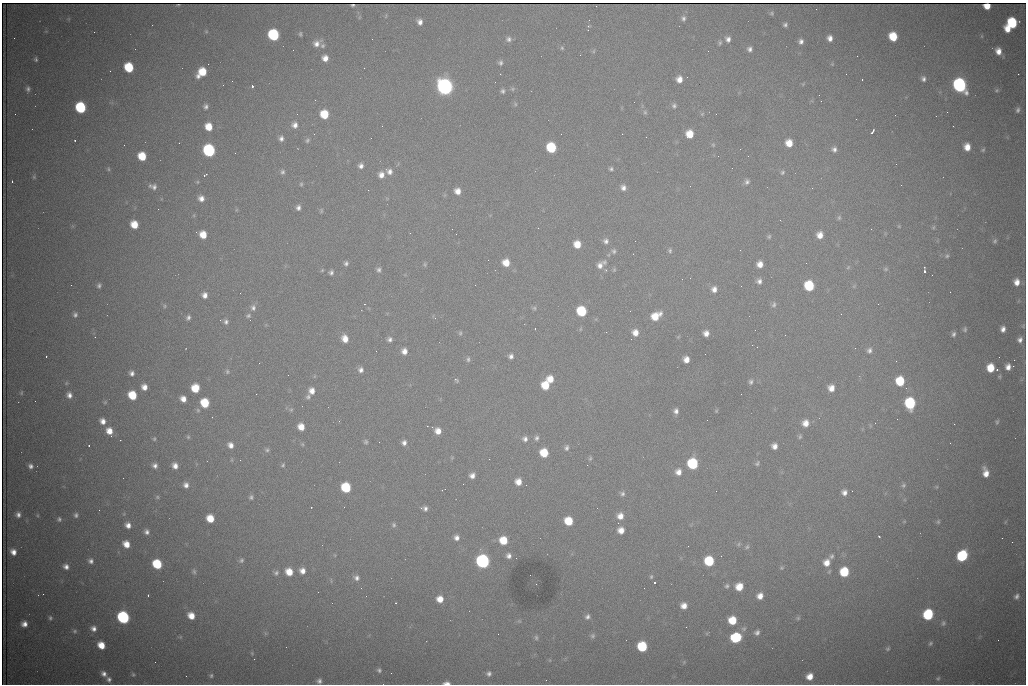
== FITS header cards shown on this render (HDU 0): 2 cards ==
NAXIS1  =                 1024 /fastest changing axis
NAXIS2  =                  682 /next to fastest changing axis

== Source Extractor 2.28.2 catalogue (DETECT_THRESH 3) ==
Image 1024 x 682 px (HDU 0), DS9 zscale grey, 1 PNG px = 1 image px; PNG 1028 x 686 px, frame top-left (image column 1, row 682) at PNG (2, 3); no overlay
Background 2680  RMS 32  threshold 96.5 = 3 sigma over >= 5 px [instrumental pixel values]
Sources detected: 353; all 353 listed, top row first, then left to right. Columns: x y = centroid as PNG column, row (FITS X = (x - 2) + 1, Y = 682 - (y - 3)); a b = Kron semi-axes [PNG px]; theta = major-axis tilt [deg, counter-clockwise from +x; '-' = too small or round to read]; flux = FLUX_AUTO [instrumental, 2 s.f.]
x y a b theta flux
353 5 4 2 - 3.2e+03
987 6 6 5 - 3.3e+04
772 13 6 5 - 3.7e+03
386 16 8 3 77 2.8e+03
360 17 6 3 70 2.3e+03
683 18 7 6 - 6.2e+03
420 22 6 5 - 1.1e+04
1012 23 8 8 - 1.4e+05
785 25 4 4 - 5.2e+03
588 26 5 4 - 2.4e+03
1008 29 6 5 - 2.6e+04
94 32 2 2 - 1.3e+03
206 32 5 3 - 2.2e+03
300 34 4 3 - 3.3e+03
273 35 7 7 - 2.3e+05
982 36 6 3 72 2.2e+03
893 37 7 6 - 6.3e+04
14 38 2 2 - 1.3e+03
830 38 6 5 - 1.2e+04
372 39 2 2 - 1.2e+03
509 39 8 7 - 7.9e+03
728 39 6 6 - 9.0e+03
801 41 5 5 - 8.0e+03
317 43 10 7 32 1.4e+04
720 43 7 4 73 3.9e+03
322 45 6 6 - 4.8e+03
562 48 5 5 - 3.4e+03
750 49 5 5 - 7.3e+03
594 51 6 4 88 3.2e+03
998 51 7 6 - 2.0e+04
857 56 2 2 - 2.0e+03
325 58 6 6 - 1.7e+04
36 59 5 4 - 3.7e+03
500 63 6 6 - 5.8e+03
208 64 2 2 - 2.8e+03
832 64 4 4 - 2.4e+03
129 67 7 6 - 9.3e+04
202 72 9 6 45 5.8e+04
1018 74 2 2 - 1.5e+04
687 77 2 2 - 1.1e+03
679 79 6 6 - 1.7e+04
862 79 3 2 - 5.8e+03
923 79 6 5 - 6.8e+03
803 84 4 4 - 2.2e+03
960 85 9 7 -64 5.6e+05
252 86 3 3 - 9.3e+04
445 87 8 7 - 1.2e+06
28 89 7 5 -87 6.3e+03
512 89 7 5 0 4.0e+03
997 90 7 5 16 3.9e+03
503 91 6 5 - 5.3e+03
315 100 2 2 - 1.1e+03
821 101 2 2 - 1.5e+03
515 104 5 5 - 3.0e+03
206 106 6 6 - 6.7e+03
674 106 6 6 - 5.6e+03
81 107 7 7 - 1.8e+05
1018 110 8 6 73 7.3e+03
645 112 6 6 - 4.2e+03
947 112 2 2 - 3.3e+03
297 114 3 2 - 2.5e+03
324 114 7 6 - 6.5e+04
702 114 6 4 44 2.9e+03
295 125 8 8 - 1.2e+04
382 126 2 2 - 2.0e+03
953 126 2 2 - 1.0e+03
209 127 7 6 - 3.7e+04
872 131 5 3 - 7.3e+03
622 134 2 2 - 2.8e+03
690 134 7 6 - 3.8e+04
281 139 7 6 - 8.3e+03
75 140 3 2 - 1.9e+03
307 140 7 6 - 4.7e+03
179 143 2 2 - 4.0e+03
789 143 7 6 - 3.0e+04
124 145 2 2 - 1.7e+03
713 145 6 5 - 3.3e+03
551 147 7 7 - 1.3e+05
967 147 7 6 - 2.4e+04
740 149 3 2 - 2.8e+03
834 149 7 7 - 8.3e+03
209 150 7 7 - 3.5e+05
983 150 6 4 39 2.9e+03
235 153 2 2 - 1.4e+03
142 156 7 6 - 5.7e+04
361 166 6 6 - 8.9e+03
108 169 5 4 - 2.8e+03
611 169 5 4 - 4.5e+03
389 171 9 8 - 1.3e+04
282 172 6 5 - 5.3e+03
782 172 7 6 - 4.8e+03
205 175 5 3 - 2.5e+03
381 175 7 7 - 1.5e+04
34 177 6 5 - 3.6e+03
12 181 3 2 - 1.7e+03
197 182 5 4 - 2.4e+03
747 182 7 6 - 6.9e+03
301 184 5 4 - 2.9e+03
901 185 3 2 - 1.7e+03
153 187 9 6 -17 9.2e+03
623 188 7 6 - 1.0e+04
812 188 3 2 - 3.2e+03
368 190 2 2 - 8.7e+03
457 191 7 6 - 1.8e+04
201 198 7 7 - 1.4e+04
298 208 5 4 - 7.4e+03
321 211 6 4 -90 2.8e+03
194 215 6 4 72 2.4e+03
839 218 7 5 75 4.4e+03
780 220 3 2 - 2.4e+03
134 224 7 6 - 3.8e+04
899 226 4 4 - 2.2e+03
933 227 6 5 - 3.1e+03
410 233 2 2 - 9.8e+02
203 235 7 6 - 3.5e+04
820 235 7 6 - 2.0e+04
769 236 6 5 - 3.7e+03
606 241 7 7 - 8.4e+03
995 241 6 5 - 4.2e+03
577 244 7 6 - 3.1e+04
740 250 2 2 - 1.1e+03
614 251 7 6 - 5.9e+03
670 251 7 6 - 4.6e+03
947 256 6 6 - 4.0e+03
488 260 2 2 - 1.9e+03
604 262 8 7 - 7.1e+03
346 263 6 5 - 6.2e+03
506 263 7 7 - 3.1e+04
806 263 2 2 - 1.2e+03
425 264 6 5 - 3.1e+03
760 264 6 6 - 1.8e+04
600 265 10 8 64 1.4e+04
848 267 7 4 46 3.1e+03
924 267 3 2 - 1.8e+03
886 269 7 5 26 3.9e+03
322 270 5 4 - 2.5e+03
379 270 7 6 - 6.6e+03
606 270 4 4 - 3.3e+03
614 270 6 5 - 3.2e+03
925 271 3 3 - 7.6e+03
331 272 5 5 - 6.3e+03
932 275 2 2 - 1.1e+03
759 281 7 6 - 9.3e+03
1017 282 8 7 - 1.9e+04
71 285 2 2 - 6.9e+03
99 285 6 5 - 5.5e+03
809 286 7 7 - 1.2e+05
854 286 6 4 72 2.8e+03
714 289 8 7 - 1.4e+04
950 292 2 2 - 1.0e+03
205 295 6 6 - 1.3e+04
364 304 3 2 - 1.3e+03
774 304 9 7 83 7.3e+03
878 304 2 2 - 1.2e+03
164 306 7 5 -49 4.2e+03
253 308 8 7 - 8.7e+03
534 308 6 5 - 3.9e+03
581 311 7 7 - 1.2e+05
841 314 3 2 - 2.6e+03
75 315 6 6 - 6.1e+03
248 316 7 5 33 4.4e+03
656 316 10 7 33 4.4e+04
188 318 6 5 - 6.5e+03
226 322 8 6 -84 7.6e+03
535 328 2 2 - 1.4e+03
965 329 7 6 - 4.6e+03
1003 329 6 5 - 1.1e+04
755 330 2 2 - 1.5e+03
460 333 6 4 89 3.5e+03
635 333 7 7 - 1.9e+04
706 333 6 5 - 1.4e+04
953 334 6 4 74 5.5e+03
95 337 2 2 - 1.0e+03
345 339 8 6 -67 2.2e+04
390 339 6 6 - 7.2e+03
1020 340 7 6 - 9.9e+03
752 345 2 2 - 4.3e+03
869 350 8 7 - 7.7e+03
404 351 6 6 - 1.5e+04
511 356 6 6 - 8.1e+03
46 357 3 2 - 1.9e+03
468 359 7 5 83 5.3e+03
686 359 6 5 - 1.8e+04
1014 360 2 2 - 2.5e+03
259 363 3 2 - 1.9e+03
1013 366 2 2 - 1.7e+04
1008 367 6 5 - 1.4e+04
990 368 7 6 - 4.7e+04
361 370 7 6 - 9.2e+03
227 372 7 6 - 4.4e+03
132 373 5 5 - 8.2e+03
288 375 2 2 - 1.5e+03
550 379 7 7 - 2.8e+04
456 380 7 4 -43 4.6e+03
900 381 7 6 - 7.7e+04
751 382 7 6 - 5.8e+03
545 385 7 6 - 5.1e+04
144 387 6 6 - 1.6e+04
195 388 7 6 - 5.1e+04
831 388 7 6 - 1.9e+04
312 391 7 7 - 1.7e+04
21 393 7 4 83 3.1e+03
256 394 3 2 - 1.7e+03
69 395 7 6 - 1.1e+04
132 395 7 6 - 6.7e+04
308 397 7 6 - 5.9e+03
183 399 6 5 - 1.6e+04
35 401 2 2 - 1.5e+03
105 402 6 5 - 2.9e+03
205 403 7 6 - 7.0e+04
910 403 8 7 - 1.9e+05
198 410 6 5 - 3.6e+03
291 410 5 5 - 3.6e+03
676 411 6 5 - 9.4e+03
716 411 5 4 - 2.3e+03
103 421 7 6 - 1.4e+04
339 421 3 3 - 1.8e+03
997 422 6 4 79 3.4e+03
805 423 8 7 - 2.1e+04
875 423 2 2 - 1.7e+03
954 424 2 2 - 9.6e+03
301 427 6 6 - 2.6e+04
109 431 8 6 -66 2.5e+04
438 431 7 7 - 2.0e+04
800 436 7 4 80 3.9e+03
188 437 6 5 - 3.1e+03
536 438 7 6 - 6.2e+03
154 439 6 4 76 3.3e+03
525 439 7 7 - 9.0e+03
366 442 6 6 - 4.5e+03
404 443 6 6 - 9.0e+03
89 445 3 2 - 1.9e+03
230 445 7 6 - 1.3e+04
774 446 6 5 - 1.3e+04
566 448 8 6 74 6.8e+03
267 450 7 5 -11 4.4e+03
544 453 7 6 - 5.9e+04
590 458 7 4 74 3.7e+03
232 460 6 3 -72 2.3e+03
757 463 7 4 51 4.0e+03
693 464 7 7 - 1.7e+05
155 465 6 5 - 8.6e+03
283 465 5 4 - 3.2e+03
587 465 2 2 - 5.5e+03
31 466 6 6 - 7.8e+03
175 466 6 5 - 1.5e+04
678 472 8 8 - 1.6e+04
986 473 9 5 -79 2.1e+04
472 475 5 5 - 1.1e+04
518 482 6 6 - 2.1e+04
463 484 2 2 - 1.4e+03
186 485 7 6 - 1.1e+04
904 485 7 6 - 4.9e+03
346 487 7 6 - 1.2e+05
936 487 5 3 - 2.1e+03
716 491 2 2 - 2.0e+03
844 492 8 8 - 1.2e+04
622 493 7 6 - 6.3e+03
157 497 5 5 - 3.3e+03
251 497 6 6 - 5.0e+03
311 507 3 2 - 2.6e+03
344 507 2 2 - 4.2e+03
425 508 7 6 - 8.2e+03
99 510 2 2 - 9.9e+02
18 515 6 6 - 9.0e+03
76 515 6 5 - 5.5e+03
620 516 8 7 - 1.8e+04
210 518 7 6 - 4.1e+04
59 519 6 5 - 4.6e+03
569 521 7 6 - 5.9e+04
904 521 6 4 1 2.3e+03
938 522 6 4 75 3.2e+03
1005 522 6 3 71 2.1e+03
128 525 6 5 - 1.3e+04
394 525 6 6 - 4.3e+03
621 530 6 6 - 1.9e+04
147 532 6 6 - 8.0e+03
879 536 3 2 - 2.5e+03
457 538 6 6 - 1.1e+04
503 540 7 7 - 5.1e+04
126 544 7 6 - 2.5e+04
739 544 6 5 - 3.9e+03
747 547 7 6 - 4.3e+03
13 552 6 5 - 1.5e+04
509 556 6 6 - 9.4e+03
721 556 2 2 - 1.5e+03
832 556 9 7 41 7.2e+03
962 556 8 7 - 2.1e+05
241 560 7 6 - 5.8e+03
91 561 6 6 - 7.9e+03
483 561 7 7 - 5.7e+05
709 561 7 7 - 1.1e+05
827 563 10 9 - 2.4e+04
157 564 7 6 - 1.0e+05
66 567 6 5 - 1.0e+04
781 568 6 5 - 3.2e+03
194 571 8 6 -81 6.0e+03
302 571 7 7 - 1.5e+04
289 572 7 6 - 3.4e+04
844 572 7 7 - 8.8e+04
276 573 7 6 - 6.0e+03
651 577 6 5 - 3.5e+03
356 578 8 7 - 8.9e+03
654 583 3 3 - 1.0e+05
536 584 2 2 - 1.2e+03
727 586 6 5 - 4.3e+03
739 587 7 6 - 3.1e+04
644 588 2 2 - 1.0e+03
43 594 2 2 - 2.9e+03
148 595 3 3 - 2.7e+03
366 596 2 2 - 8.7e+02
760 596 6 6 - 1.7e+04
1017 596 8 6 48 7.8e+03
440 599 7 7 - 2.6e+04
396 603 2 2 - 1.3e+03
684 606 6 6 - 1.8e+04
928 614 7 7 - 1.8e+05
191 616 8 7 - 2.8e+04
123 617 8 7 - 3.5e+05
587 617 7 6 - 7.4e+03
50 618 6 5 - 4.5e+03
798 618 6 5 - 3.8e+03
732 620 7 7 - 5.2e+04
519 621 5 5 - 3.2e+03
943 623 7 5 75 4.9e+03
24 624 6 6 - 1.5e+04
686 627 2 2 - 1.0e+03
93 628 8 7 - 1.2e+04
744 629 8 6 35 5.6e+03
75 631 6 6 - 4.8e+03
757 632 6 6 - 7.6e+03
265 633 6 4 -72 3.3e+03
593 636 7 7 - 5.5e+03
180 637 5 5 - 2.9e+03
536 638 7 5 -87 5.0e+03
736 638 7 6 - 2.1e+05
998 640 2 2 - 1.2e+03
930 643 6 4 51 3.8e+03
101 645 7 6 - 3.5e+04
642 646 7 7 - 1.1e+05
888 648 6 5 - 3.7e+03
254 659 2 2 - 5.7e+03
684 662 6 4 48 2.9e+03
379 670 6 5 - 5.2e+03
104 674 8 6 -43 1.1e+04
489 674 4 4 - 5.8e+03
133 675 6 4 -49 3.2e+03
211 675 6 5 - 4.2e+03
810 676 7 6 - 2.3e+04
938 678 5 5 - 3.4e+03
109 679 7 7 - 8.2e+03
319 681 6 6 - 7.5e+03
447 683 7 3 -1 9.6e+03
At the frame edge (FLAGS 8, measured only in part): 2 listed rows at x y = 987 6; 447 683

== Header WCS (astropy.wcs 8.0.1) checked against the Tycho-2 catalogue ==
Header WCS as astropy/WCSLIB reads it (CRVAL/CRPIX/CD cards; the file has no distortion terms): RA---TAN/DEC--TAN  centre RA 07:09:22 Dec +30:56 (107.34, +30.93 deg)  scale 1.43 arcsec/px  FOV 24.4' x 16.3'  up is -93 deg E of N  parity flipped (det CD > 0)
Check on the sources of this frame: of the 60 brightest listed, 5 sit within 2.1 arcsec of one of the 9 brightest Tycho-2 stars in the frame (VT <= 12.48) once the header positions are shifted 0.95 arcsec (0.77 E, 0.55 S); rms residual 1.21 arcsec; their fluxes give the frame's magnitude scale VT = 25.96 - 2.5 log10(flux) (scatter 0.16 mag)
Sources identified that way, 5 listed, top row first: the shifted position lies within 2.1 arcsec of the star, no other Tycho-2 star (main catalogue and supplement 1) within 4.2 arcsec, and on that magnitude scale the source's flux lands within +1.5 / -3 mag of the star's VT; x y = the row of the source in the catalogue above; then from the Tycho-2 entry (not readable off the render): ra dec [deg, ICRS J2000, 3 dp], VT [Tycho-2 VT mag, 2 dp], TYC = Tycho-2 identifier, HIP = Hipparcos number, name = IAU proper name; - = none
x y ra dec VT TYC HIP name
960 85 107.215 +31.104 11.64 2438-821-1 - -
445 87 107.226 +30.900 10.76 2438-883-1 - -
81 107 107.244 +30.756 12.13 2438-718-1 - -
209 150 107.261 +30.807 12.26 2438-856-1 - -
483 561 107.445 +30.924 11.38 2438-1056-1 - -